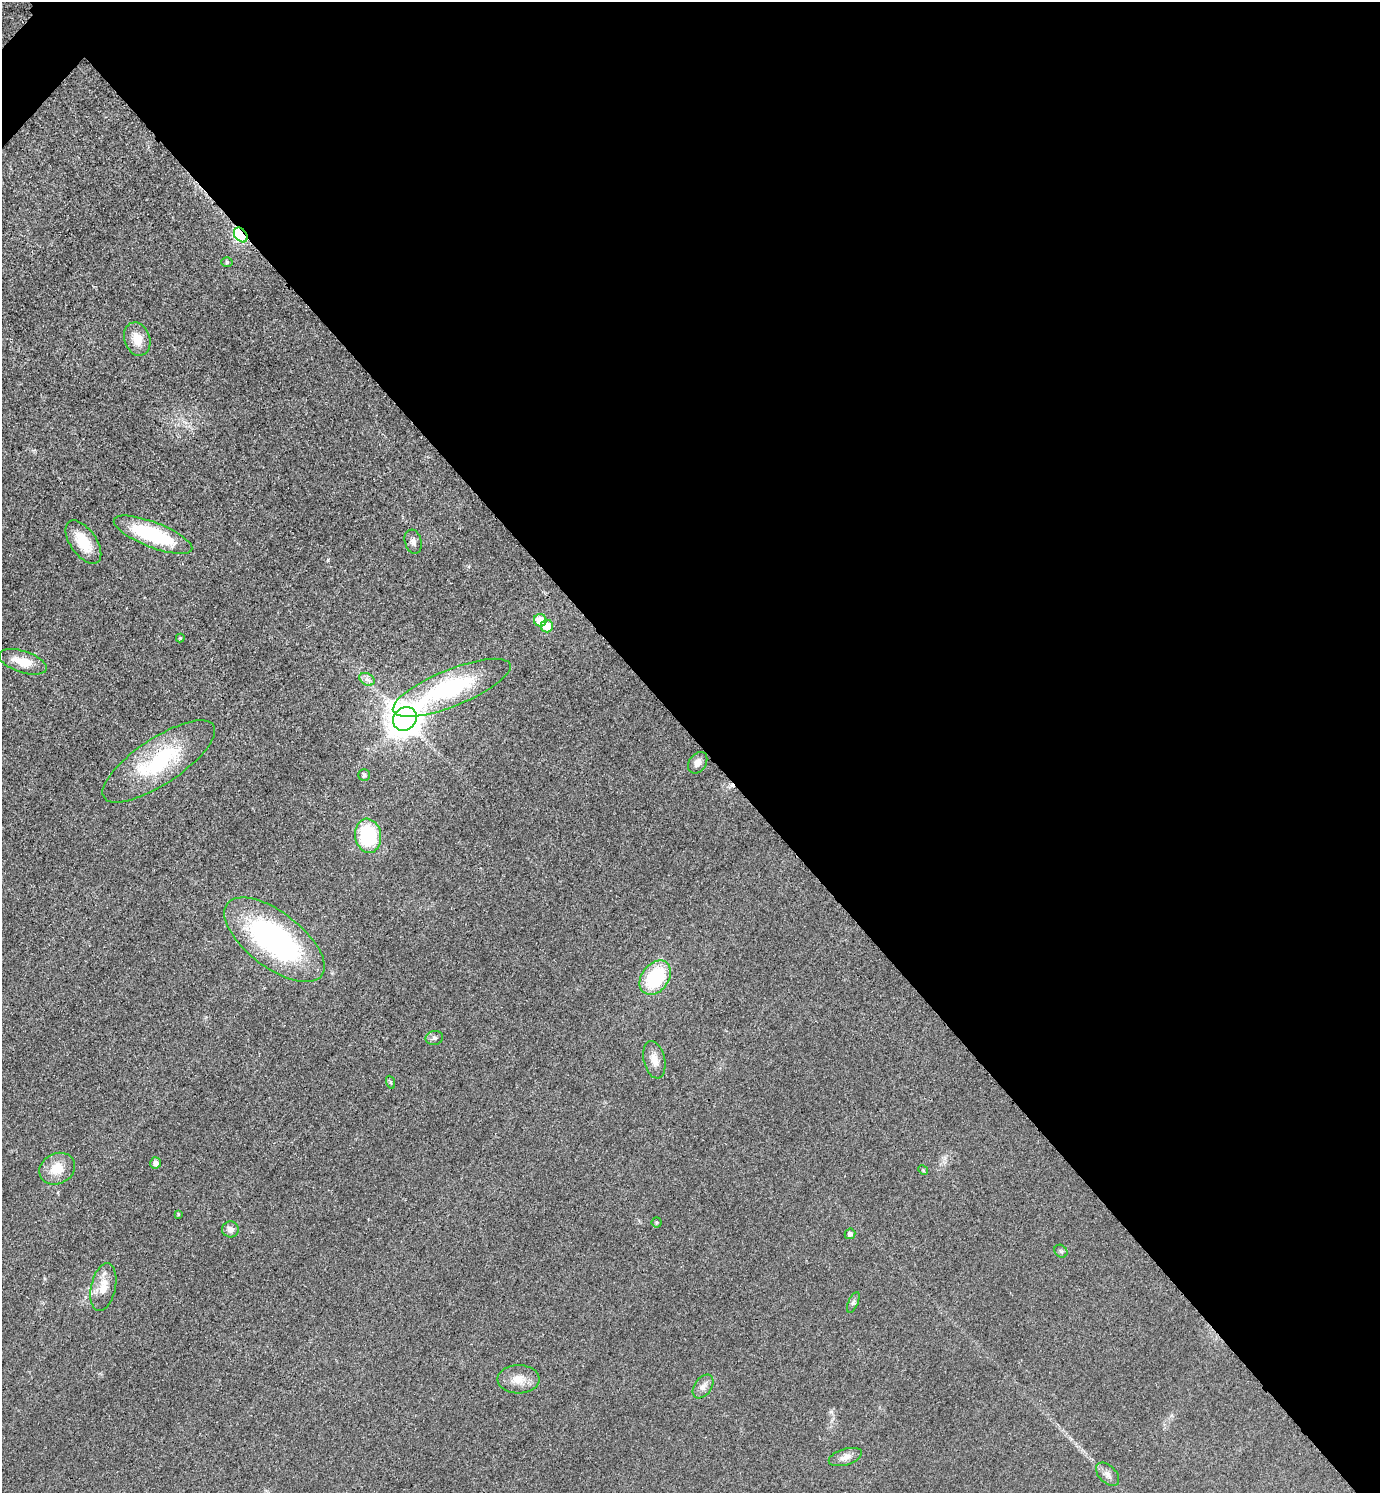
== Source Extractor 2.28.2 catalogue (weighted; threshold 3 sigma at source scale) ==
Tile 8 of 4 x 4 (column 4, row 2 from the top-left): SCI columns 4310-5687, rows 3005-4495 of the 6010 x 6009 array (HDU 1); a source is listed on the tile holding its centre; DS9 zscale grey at full resolution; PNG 1382 x 1495 px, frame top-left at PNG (2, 2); each listed source drawn as its Kron ellipse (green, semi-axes under 4 px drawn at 4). Shown black and unused: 50% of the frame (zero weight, under 3 of 4 exposures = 2% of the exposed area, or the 3 px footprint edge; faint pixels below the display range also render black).
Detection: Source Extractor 2.28.2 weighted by HDU 2 'WHT'; one run over the whole footprint, this tile lists its part. Background 0.0177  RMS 0.0055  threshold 0.0248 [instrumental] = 3 sigma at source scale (4.5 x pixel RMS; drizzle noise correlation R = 1.50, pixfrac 1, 0.05/0.05 arcsec/px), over >= 5 px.
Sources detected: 36; all 36 listed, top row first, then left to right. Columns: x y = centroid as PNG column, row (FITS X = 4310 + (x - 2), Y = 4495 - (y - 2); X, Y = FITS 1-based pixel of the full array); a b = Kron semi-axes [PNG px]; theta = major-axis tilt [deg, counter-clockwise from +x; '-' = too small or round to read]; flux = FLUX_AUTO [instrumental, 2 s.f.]
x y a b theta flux
241 235 8 5 -52 69
227 262 5 5 - 1
137 339 17 12 -71 8.5
153 535 42 12 -21 43
83 542 25 13 -55 15
413 542 12 8 -74 2.4
540 620 6 6 - 10
547 626 6 6 - 8.8
180 638 4 4 - 0.68
23 662 25 11 -18 10
367 679 8 5 -29 2
452 688 63 18 22 64
405 719 13 11 46 1000
159 761 66 23 33 48
698 763 12 8 55 3.5
364 775 5 5 - 1.4
368 836 17 13 -83 39
274 940 59 27 -37 120
655 978 19 13 53 35
434 1038 9 7 11 1.7
654 1060 19 10 -77 5.5
390 1082 6 4 -70 0.77
156 1163 5 5 - 2.6
57 1169 18 15 27 11
923 1170 5 4 - 0.63
178 1214 4 3 - 0.6
657 1222 5 5 - 0.68
230 1229 8 8 - 2.6
850 1234 5 5 - 2.1
1061 1251 7 5 -44 1
103 1287 24 12 78 9
853 1302 11 5 67 1.6
518 1379 21 14 0 7.7
703 1387 13 8 54 3.3
845 1457 17 8 17 4
1108 1474 14 8 -45 3
Overlapping masked pixels (flux is a lower limit): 1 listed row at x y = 241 235
Unlisted compact peaks at least as high as the median listed source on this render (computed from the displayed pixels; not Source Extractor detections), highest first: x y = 328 560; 831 1412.